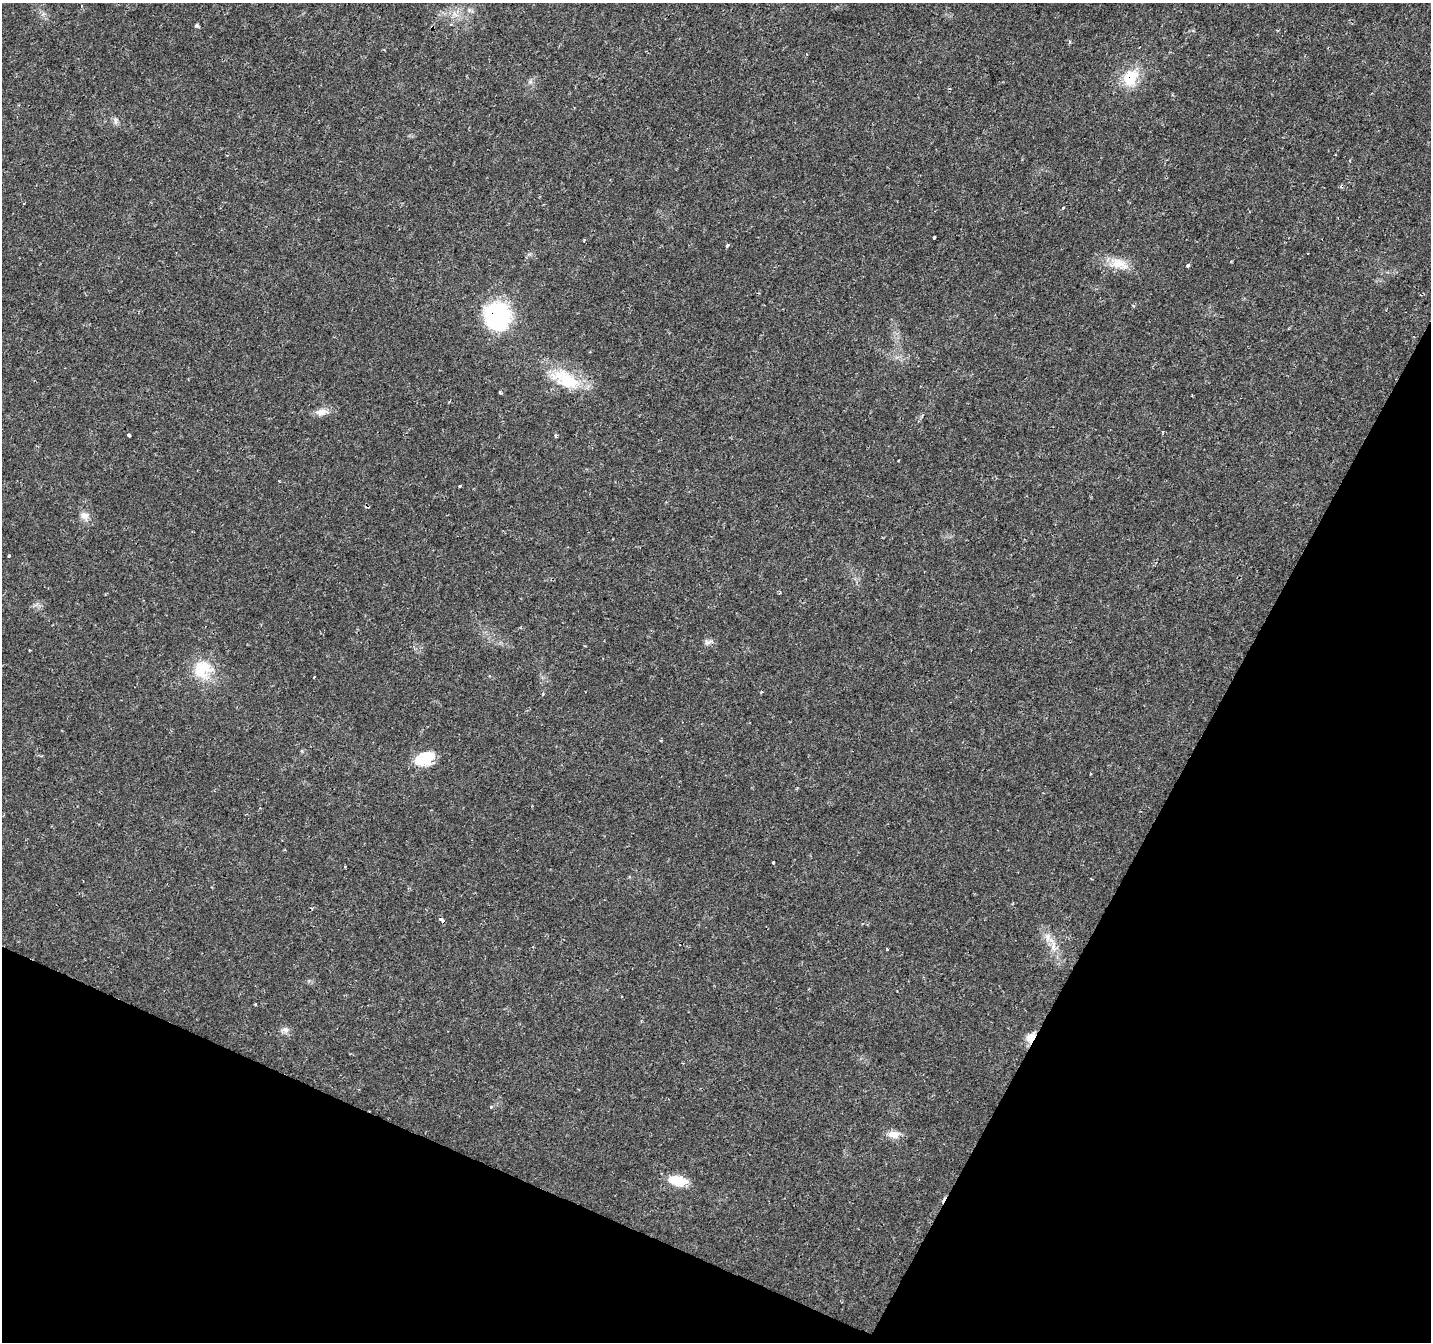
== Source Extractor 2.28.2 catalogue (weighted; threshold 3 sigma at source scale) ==
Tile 15 of 4 x 4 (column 3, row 4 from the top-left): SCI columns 2863-4291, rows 267-1606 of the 5719 x 5826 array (HDU 1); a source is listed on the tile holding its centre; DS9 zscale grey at full resolution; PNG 1433 x 1344 px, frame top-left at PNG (2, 3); no overlay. Shown black and unused: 24% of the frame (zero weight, under 2 of 3 exposures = <1% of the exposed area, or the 3 px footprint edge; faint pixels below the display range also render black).
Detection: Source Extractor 2.28.2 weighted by HDU 2 'WHT'; one run over the whole footprint, this tile lists its part. Background 0.0177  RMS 0.0029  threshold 0.0133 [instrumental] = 3 sigma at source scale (4.5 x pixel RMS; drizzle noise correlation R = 1.50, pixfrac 1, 0.0396/0.0396 arcsec/px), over >= 5 px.
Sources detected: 41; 3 cosmic-ray / hot-pixel residue — not listed; the other 38 listed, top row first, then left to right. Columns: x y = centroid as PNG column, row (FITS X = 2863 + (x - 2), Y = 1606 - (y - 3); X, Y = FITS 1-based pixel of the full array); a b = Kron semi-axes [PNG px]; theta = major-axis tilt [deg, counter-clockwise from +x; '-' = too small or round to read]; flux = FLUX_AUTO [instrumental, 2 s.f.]
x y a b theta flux
455 14 11 5 -38 1.4
197 25 4 4 - 0.94
432 27 3 3 - 3.2
1069 42 5 3 - 0.43
1131 78 23 18 57 8.8
115 121 12 4 -90 0.78
1063 208 3 3 - 0.82
934 238 3 3 - 1.9
584 240 4 3 - 0.29
727 246 4 3 - 1.3
1118 264 28 13 -15 5.5
1187 266 3 3 - 1.6
497 316 31 27 -72 29
566 380 40 21 -27 14
500 392 4 3 - 0.33
321 412 18 9 6 2.4
129 435 4 3 - 0.61
556 436 4 3 - 0.45
898 461 2 2 - 0.24
460 486 3 3 - 1.1
84 516 14 11 -22 2.1
9 556 3 3 - 0.45
708 642 12 6 18 1.1
202 669 25 23 65 10
314 677 3 2 - 0.26
425 759 23 15 21 8.4
773 862 3 3 - 0.74
345 866 3 2 - 0.24
1091 878 3 2 - 0.33
441 919 7 3 -40 1.8
1048 938 21 10 -49 3.6
887 949 3 3 - 0.39
255 1004 4 2 - 0.24
285 1030 10 8 -3 1.4
1030 1037 15 10 56 2.8
491 1107 3 3 - 1.3
894 1134 17 9 -1 2.7
678 1181 23 11 -11 6.3
Overlapping masked pixels (flux is a lower limit): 5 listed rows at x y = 432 27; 1131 78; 497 316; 441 919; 1030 1037